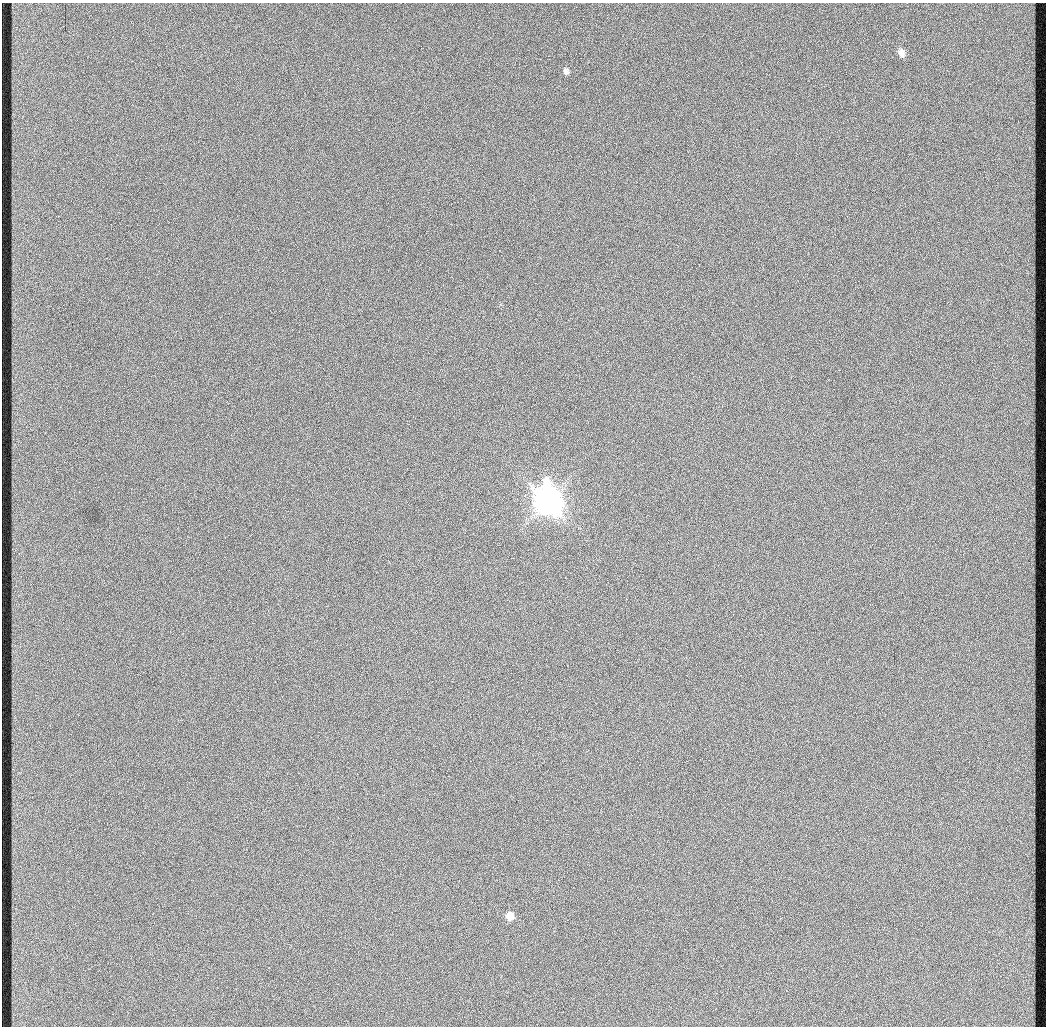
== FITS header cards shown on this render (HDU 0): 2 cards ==
NAXIS1  =                 1044 / length of data axis 1
NAXIS2  =                 1024 / length of data axis 2

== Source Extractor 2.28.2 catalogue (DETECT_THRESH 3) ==
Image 1044 x 1024 px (HDU 0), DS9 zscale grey, 1 PNG px = 1 image px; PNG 1048 x 1028 px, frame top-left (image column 1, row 1024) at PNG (2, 3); no overlay
Background 340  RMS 9.5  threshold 28.5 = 3 sigma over >= 5 px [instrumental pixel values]
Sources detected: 4; all 4 listed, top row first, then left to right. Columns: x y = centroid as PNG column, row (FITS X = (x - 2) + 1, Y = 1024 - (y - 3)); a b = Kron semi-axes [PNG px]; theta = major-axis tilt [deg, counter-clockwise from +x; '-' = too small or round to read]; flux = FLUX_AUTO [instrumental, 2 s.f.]
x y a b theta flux
901 52 8 6 -76 5.0e+03
566 71 7 6 - 2.4e+03
547 500 12 9 -78 1.0e+06
509 916 7 6 - 6.9e+03